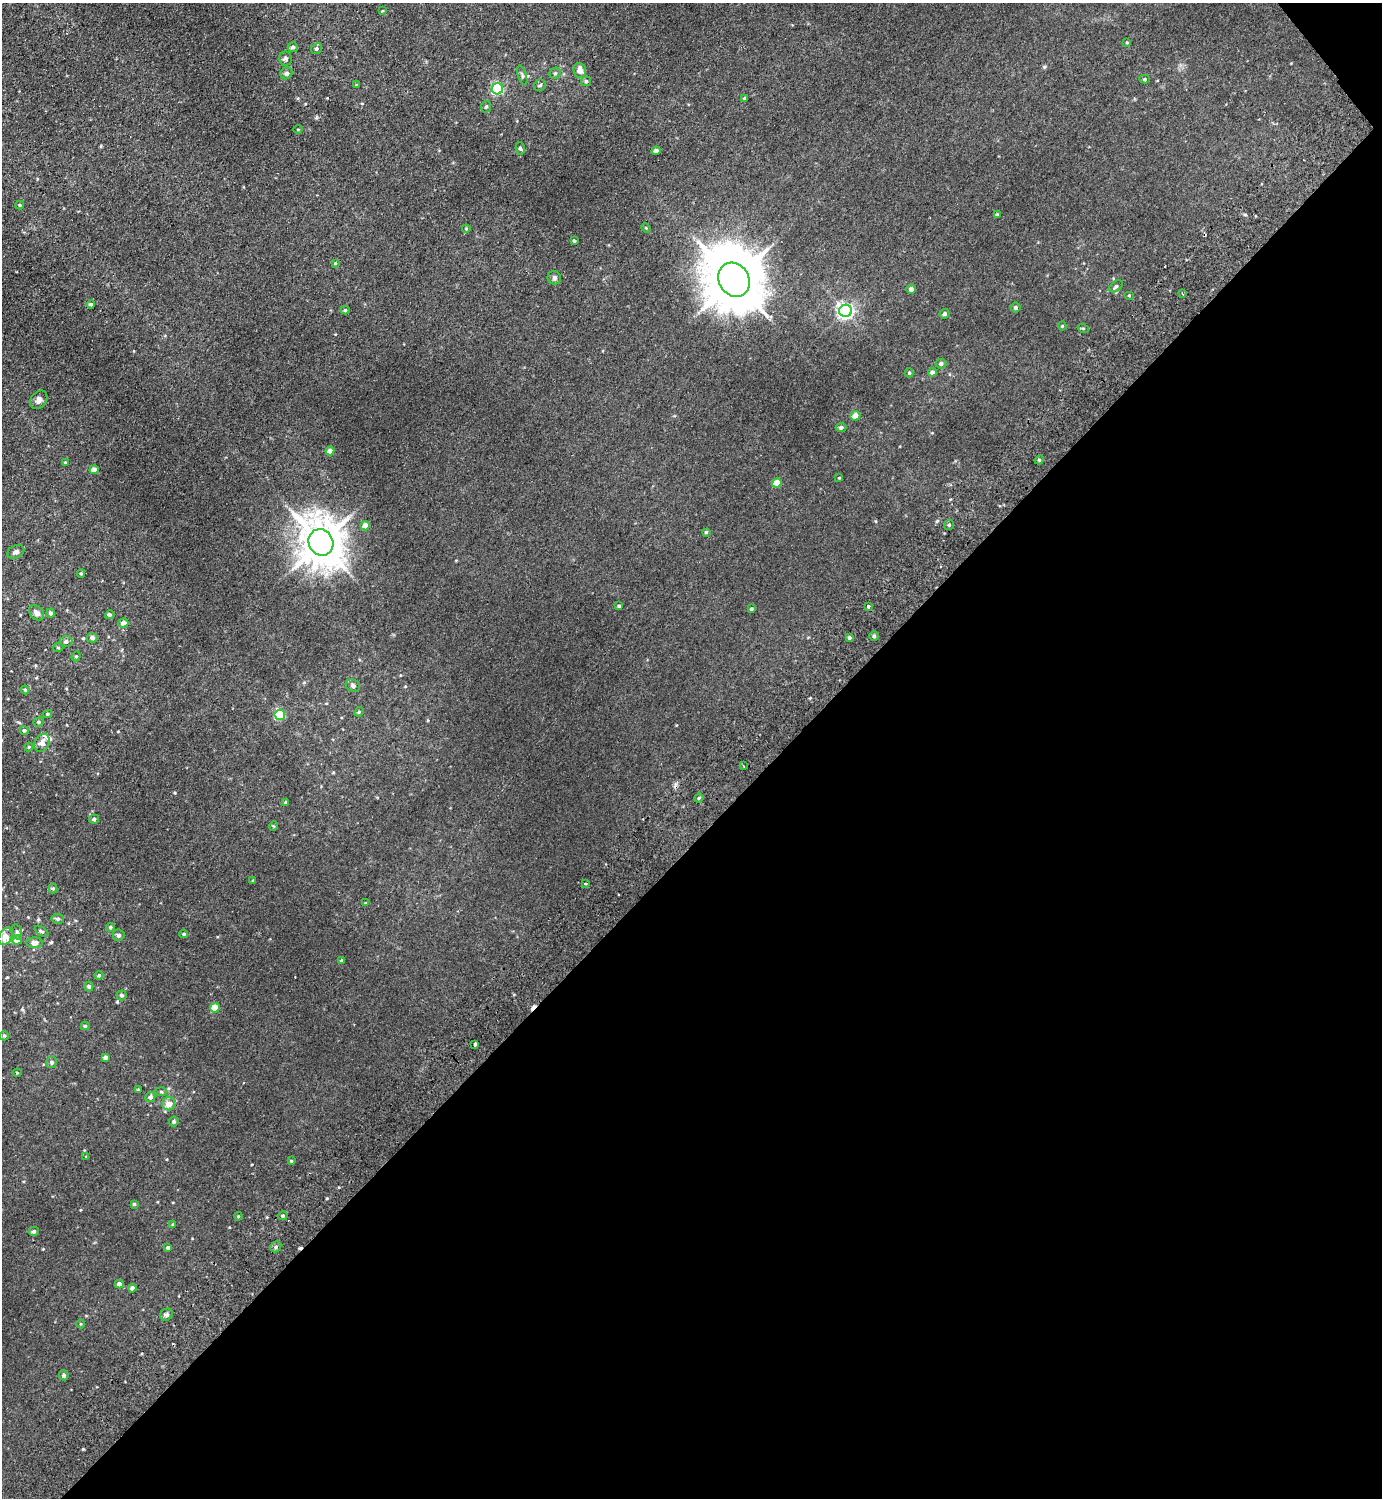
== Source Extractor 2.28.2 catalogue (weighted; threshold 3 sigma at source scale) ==
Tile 12 of 4 x 4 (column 4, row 3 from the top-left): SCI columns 4343-5722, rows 1541-3036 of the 6066 x 6072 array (HDU 1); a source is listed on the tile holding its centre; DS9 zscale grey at full resolution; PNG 1384 x 1500 px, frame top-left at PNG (2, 3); each listed source drawn as its Kron ellipse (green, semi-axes under 4 px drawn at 4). Shown black and unused: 44% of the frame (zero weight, under 2 of 3 exposures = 3% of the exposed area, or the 3 px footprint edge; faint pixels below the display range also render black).
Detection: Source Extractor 2.28.2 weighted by HDU 2 'WHT'; one run over the whole footprint, this tile lists its part. Background 0.0275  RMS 0.011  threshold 0.0484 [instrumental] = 3 sigma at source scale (4.5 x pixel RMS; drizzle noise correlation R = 1.50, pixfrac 1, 0.05/0.05 arcsec/px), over >= 5 px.
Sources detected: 135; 6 cosmic-ray / hot-pixel residue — neither listed nor drawn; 3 inside a brighter listed object's ellipse — not listed separately; the other 126 listed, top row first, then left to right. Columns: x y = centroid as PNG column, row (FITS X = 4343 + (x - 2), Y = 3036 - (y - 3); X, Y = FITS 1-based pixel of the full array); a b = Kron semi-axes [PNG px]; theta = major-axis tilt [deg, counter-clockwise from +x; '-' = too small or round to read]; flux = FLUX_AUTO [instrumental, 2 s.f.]
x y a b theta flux
382 11 4 3 - 0.83
1127 42 4 3 - 0.88
293 47 5 5 - 2.3
316 49 6 5 - 2.3
285 58 7 6 - 2.7
580 70 8 6 -85 7.1
286 73 6 5 - 2.4
555 73 6 5 - 1.8
522 75 10 4 -72 2.1
1145 79 5 4 - 1.3
586 81 5 5 - 1.6
356 85 4 4 - 0.93
540 85 6 5 - 1.9
497 89 6 5 - 130
745 98 4 3 - 1.9
486 107 6 5 - 1.5
298 129 4 3 - 0.7
520 148 6 4 -78 1.8
656 151 4 4 - 6.2
20 205 4 4 - 1.1
997 215 4 4 - 2.5
646 228 5 3 - 0.87
466 229 4 4 - 0.93
574 241 4 3 - 1.3
335 263 4 4 - 0.84
554 278 7 6 - 2.5
734 280 18 15 -58 6600
1116 286 8 5 38 2.3
911 289 4 4 - 4.4
1183 294 4 3 - 1
1129 295 5 3 - 0.84
91 304 4 4 - 1.7
1016 307 5 5 - 2.3
345 310 4 4 - 1.4
846 311 6 6 - 320
945 314 5 4 - 2.3
1062 326 4 4 - 1
1083 328 5 3 - 1
941 364 5 5 - 2.4
932 372 4 4 - 3.1
909 373 4 4 - 1.2
39 400 10 7 52 4.4
855 416 5 4 - 7.5
841 427 5 4 - 2.2
330 451 4 4 - 8.9
1039 460 5 4 - 1.2
65 462 4 3 - 1.1
94 470 4 4 - 7.5
839 478 4 3 - 0.67
777 483 5 4 - 21
949 525 5 4 - 1.6
365 526 4 4 - 14
706 532 3 3 - 1.6
321 542 13 12 - 3200
16 552 9 6 27 3.8
81 573 4 4 - 1.1
619 606 4 3 - 1.5
868 606 3 3 - 10
751 609 4 4 - 1.8
37 613 8 6 -44 5
51 613 4 4 - 2.6
110 615 4 4 - 1.9
123 623 5 4 - 6.6
874 636 4 4 - 1.8
92 638 5 5 - 3.6
849 638 4 4 - 1.6
66 641 6 5 - 2.9
58 647 5 3 - 0.96
76 656 5 4 - 1.5
353 685 7 6 - 2.6
25 690 4 4 - 1.2
359 712 5 4 - 1.3
47 714 4 4 - 1.1
280 715 5 5 - 72
39 722 5 4 - 1.5
24 730 4 4 - 1.7
42 743 9 7 63 6
29 747 4 4 - 1.1
743 766 3 2 - 1
699 798 5 4 - 1.3
286 802 4 3 - 1.6
94 819 5 4 - 1.7
273 826 5 3 - 0.88
253 880 3 3 - 0.81
585 884 4 3 - 0.91
53 888 5 4 - 1.3
365 903 3 3 - 0.69
58 919 6 5 - 2
110 927 4 4 - 1.5
42 931 7 4 -34 1.7
17 932 8 4 -74 2.1
184 934 4 3 - 1.2
119 935 6 5 - 2.4
5 936 9 6 64 7.7
17 940 5 4 - 9.5
35 943 8 5 0 5.9
342 961 4 3 - 1.7
99 975 4 4 - 1.8
89 986 5 4 - 1.8
122 995 5 5 - 1.7
215 1008 5 4 - 23
85 1026 4 4 - 1.5
4 1036 5 4 - 1.2
475 1044 4 3 - 7.8
105 1057 4 4 - 3.3
52 1062 6 5 - 1.8
17 1073 4 4 - 0.92
138 1090 4 3 - 1.2
161 1092 6 4 -2 1.2
150 1097 5 5 - 3
169 1104 6 6 - 8.7
174 1121 5 4 - 2.1
85 1157 3 2 - 0.77
291 1161 4 4 - 1.2
134 1204 3 3 - 1.4
238 1216 4 3 - 0.88
283 1216 5 4 - 1.7
173 1224 4 4 - 0.93
34 1231 5 4 - 1.7
168 1247 4 4 - 2
276 1247 6 5 - 2
119 1284 4 4 - 4.4
132 1288 4 4 - 4.2
166 1315 6 5 - 2.4
81 1324 4 3 - 0.82
64 1375 5 4 - 2.7